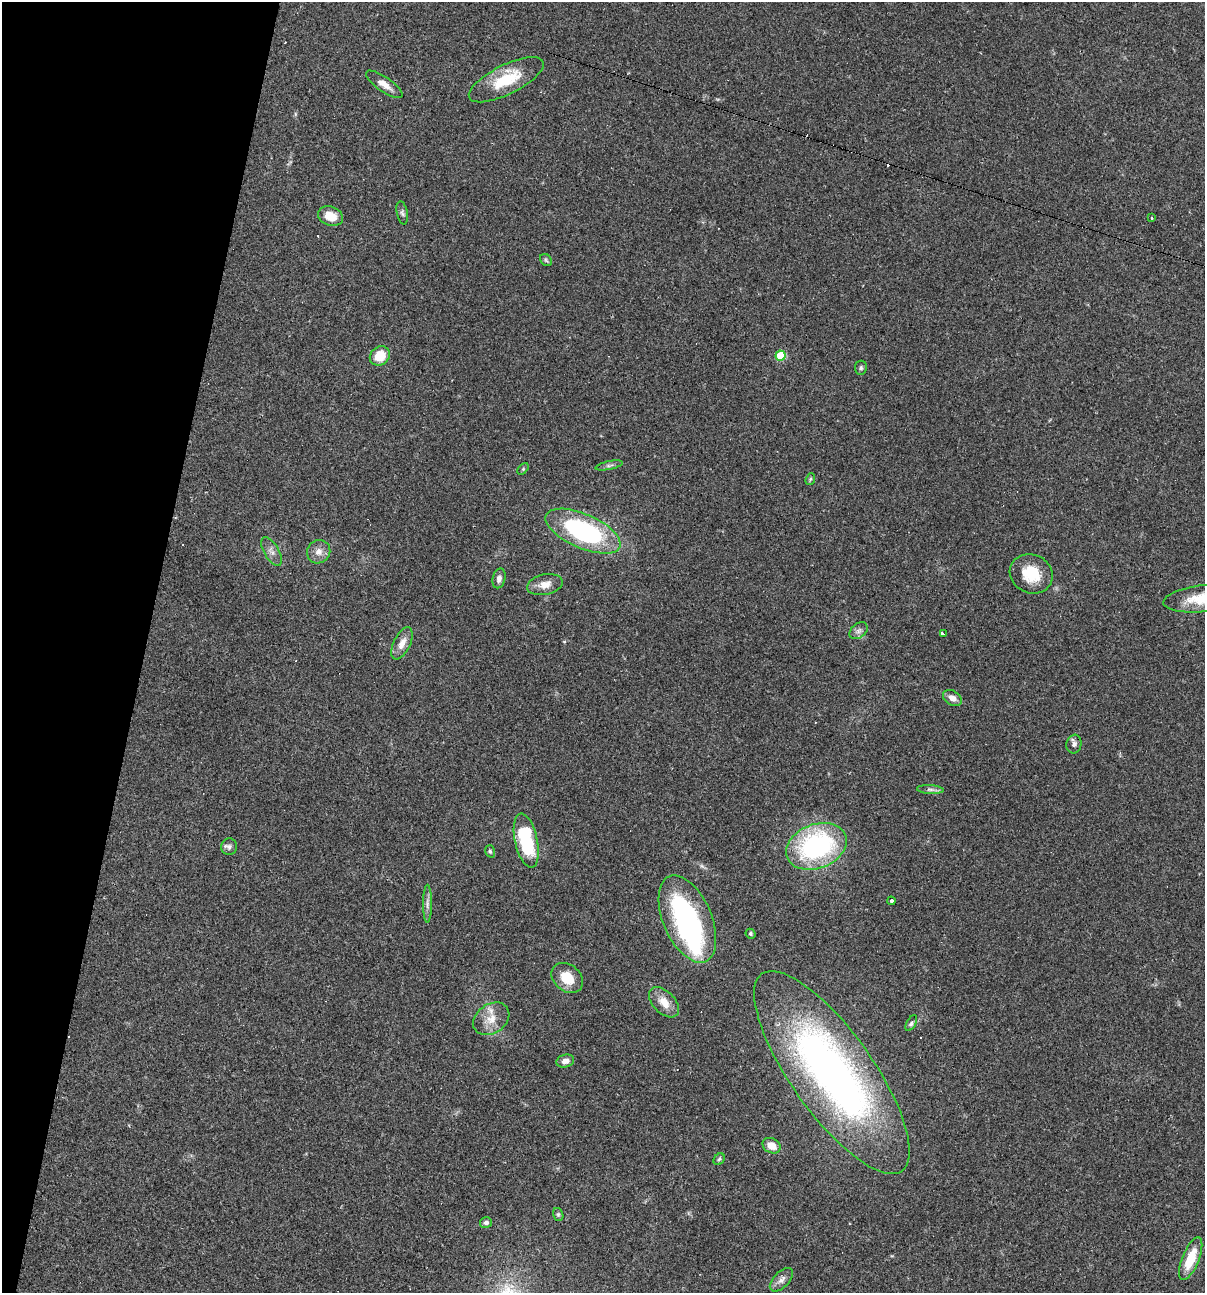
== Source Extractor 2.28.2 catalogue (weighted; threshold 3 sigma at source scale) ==
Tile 9 of 4 x 4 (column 1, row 3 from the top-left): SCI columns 249-1451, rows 1292-2582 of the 5184 x 5165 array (HDU 1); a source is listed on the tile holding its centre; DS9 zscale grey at full resolution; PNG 1207 x 1295 px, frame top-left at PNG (2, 2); each listed source drawn as its Kron ellipse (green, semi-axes under 4 px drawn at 4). Shown black and unused: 12% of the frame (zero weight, under 2 of 3 exposures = <1% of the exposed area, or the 3 px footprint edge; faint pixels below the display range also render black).
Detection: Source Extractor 2.28.2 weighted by HDU 2 'WHT'; one run over the whole footprint, this tile lists its part. Background 0.0493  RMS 0.005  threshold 0.0227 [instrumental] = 3 sigma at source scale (4.5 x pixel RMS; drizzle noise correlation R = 1.50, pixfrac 1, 0.05/0.05 arcsec/px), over >= 5 px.
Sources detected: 55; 2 inside a brighter object's white glare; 7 cosmic-ray / hot-pixel residue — neither listed nor drawn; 1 inside a brighter listed object's ellipse — not listed separately; the other 45 listed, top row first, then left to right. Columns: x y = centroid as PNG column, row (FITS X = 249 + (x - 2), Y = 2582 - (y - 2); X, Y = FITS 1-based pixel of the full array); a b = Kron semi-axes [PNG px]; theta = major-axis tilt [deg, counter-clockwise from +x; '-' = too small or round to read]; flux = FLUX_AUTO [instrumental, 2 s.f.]
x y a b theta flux
506 80 41 14 26 20
384 84 21 7 -35 4.3
402 213 12 5 -79 1.3
330 216 13 9 -21 7.4
1152 218 3 2 - 1
546 260 7 5 -47 0.89
380 356 11 9 40 10
780 356 5 5 - 21
861 368 7 6 - 1.1
609 465 14 3 12 1.4
523 469 7 4 46 0.81
810 479 6 4 68 0.75
583 531 40 17 -24 77
271 551 16 7 -61 2.9
319 552 12 11 - 3.9
1031 574 22 19 -24 16
499 578 10 6 76 2.2
545 585 18 10 12 5.3
1204 598 41 13 6 18
859 631 10 7 40 2
943 634 4 3 - 3.3
402 643 17 8 64 5
952 698 10 7 -32 3.1
1074 744 9 7 80 1.9
930 790 13 4 -3 1.7
526 841 28 11 -78 36
816 846 31 22 21 80
229 847 8 8 - 1.7
490 851 6 4 -73 0.82
891 901 4 3 - 2.2
427 904 19 4 90 2.4
687 919 46 24 -67 88
751 934 5 4 - 0.89
567 978 17 13 -41 11
664 1002 18 11 -45 6.3
491 1019 19 14 35 7.7
911 1023 9 4 60 1.3
565 1061 9 6 16 3
832 1072 121 41 -55 260
772 1146 9 7 -27 5.9
719 1159 6 5 - 0.88
558 1214 7 5 -75 0.91
486 1222 6 5 - 1.4
1191 1259 23 8 68 13
781 1280 14 7 45 3
Isophote crosses this tile's border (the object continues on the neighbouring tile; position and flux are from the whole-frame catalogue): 1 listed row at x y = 1204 598